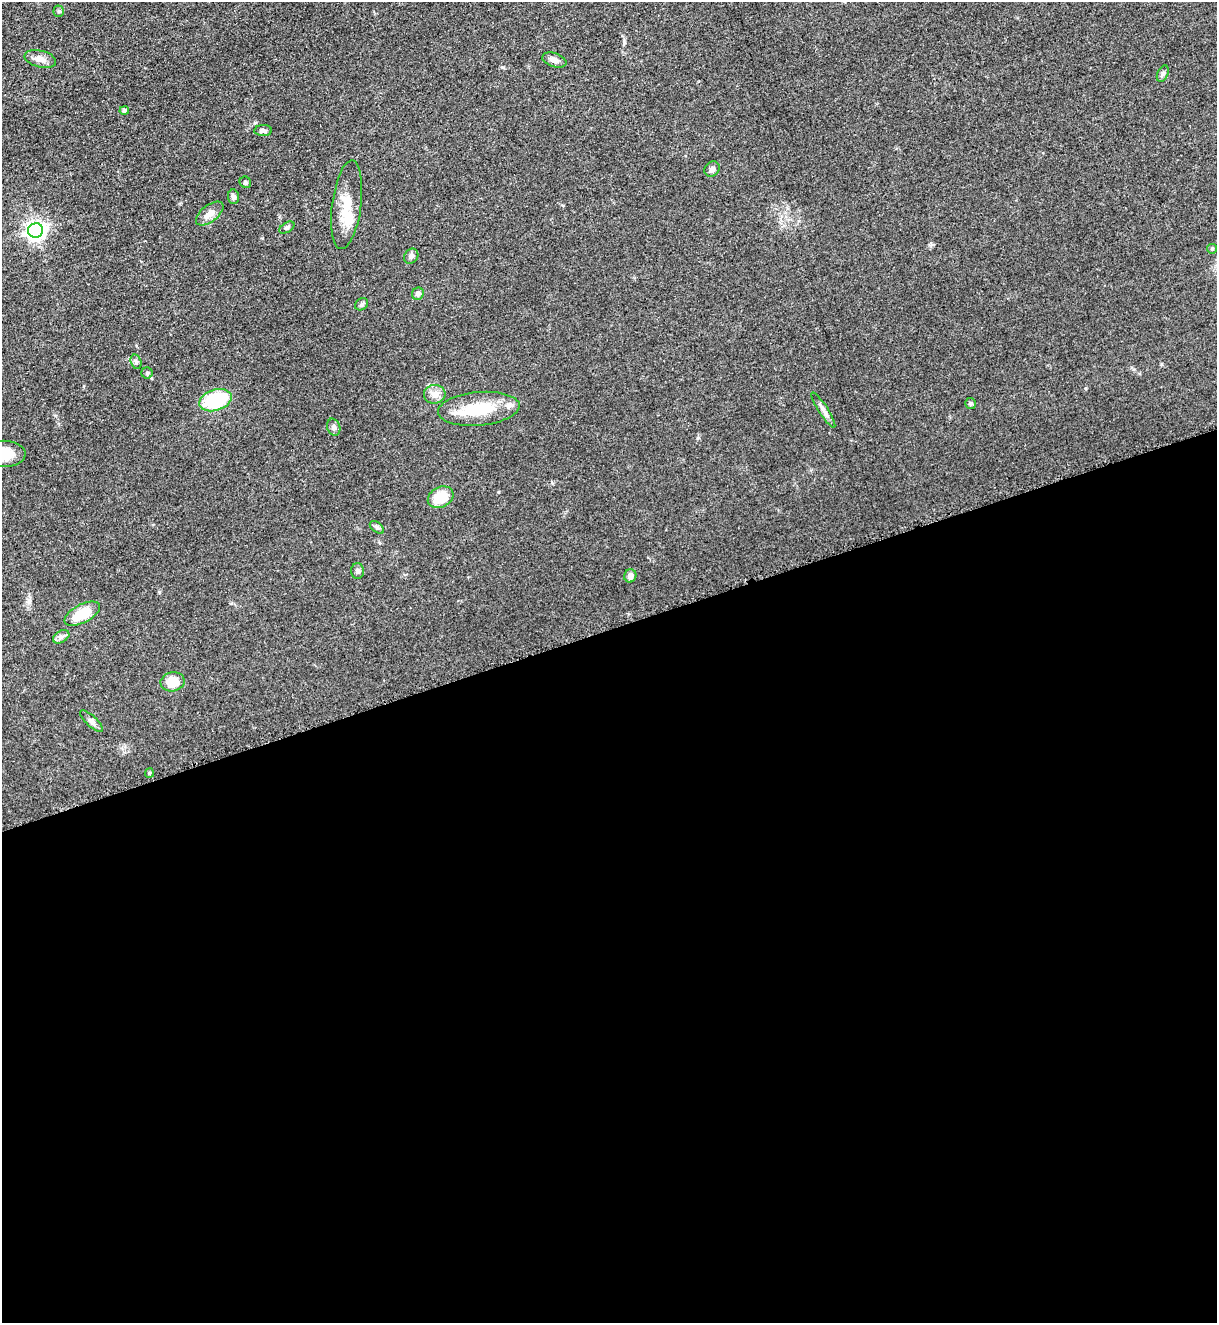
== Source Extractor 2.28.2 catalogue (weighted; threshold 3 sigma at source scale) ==
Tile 15 of 4 x 4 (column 3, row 4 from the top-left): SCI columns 2712-3926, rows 65-1385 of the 5317 x 5365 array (HDU 1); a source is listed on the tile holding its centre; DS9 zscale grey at full resolution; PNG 1219 x 1325 px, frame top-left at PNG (2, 2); each listed source drawn as its Kron ellipse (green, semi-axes under 4 px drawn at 4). Shown black and unused: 52% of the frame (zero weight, under 3 of 5 exposures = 4% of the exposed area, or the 3 px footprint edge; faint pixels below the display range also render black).
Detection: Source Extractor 2.28.2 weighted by HDU 2 'WHT'; one run over the whole footprint, this tile lists its part. Background 0.051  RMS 0.0059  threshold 0.0267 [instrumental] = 3 sigma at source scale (4.5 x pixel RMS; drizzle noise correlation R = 1.50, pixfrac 1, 0.05/0.05 arcsec/px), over >= 5 px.
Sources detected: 37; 2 inside a brighter listed object's ellipse — not listed separately; the other 35 listed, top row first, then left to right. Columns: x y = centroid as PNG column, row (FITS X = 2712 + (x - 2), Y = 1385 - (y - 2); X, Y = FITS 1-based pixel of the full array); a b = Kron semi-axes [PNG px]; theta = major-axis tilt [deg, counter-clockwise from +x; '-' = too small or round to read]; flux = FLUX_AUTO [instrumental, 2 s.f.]
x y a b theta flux
59 11 5 5 - 0.84
40 59 16 8 -14 4.4
554 60 12 7 -18 2.9
1163 74 8 5 65 1.5
124 110 5 4 - 1.5
263 131 9 5 1 1.7
712 169 8 7 - 1.8
245 182 6 5 - 0.97
233 197 7 5 -85 1.7
347 205 45 14 83 15
210 213 16 8 38 4.7
287 228 8 5 32 1.2
36 230 7 7 - 290
1212 249 5 4 - 0.79
411 256 8 6 56 1.7
418 294 6 5 - 2.1
362 304 7 5 34 1.2
136 362 7 5 -74 1.1
147 373 5 5 - 1
435 394 11 9 6 4
215 400 16 10 18 36
971 403 5 5 - 1.1
479 409 41 16 5 26
823 410 20 4 -57 2.8
334 427 9 6 -71 1.8
4 454 22 13 -1 13
441 497 13 10 27 14
377 527 8 5 -36 1.3
358 571 8 6 -89 1.4
630 576 6 6 - 2.6
82 614 19 9 28 15
61 637 9 5 30 1.8
173 682 12 9 10 10
91 721 15 5 -43 2.3
149 773 5 4 - 0.77
Isophote crosses this tile's border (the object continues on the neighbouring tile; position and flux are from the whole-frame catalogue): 1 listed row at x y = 4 454
Unlisted compact peaks at least as high as the median listed source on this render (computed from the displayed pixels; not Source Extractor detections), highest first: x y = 624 42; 503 67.